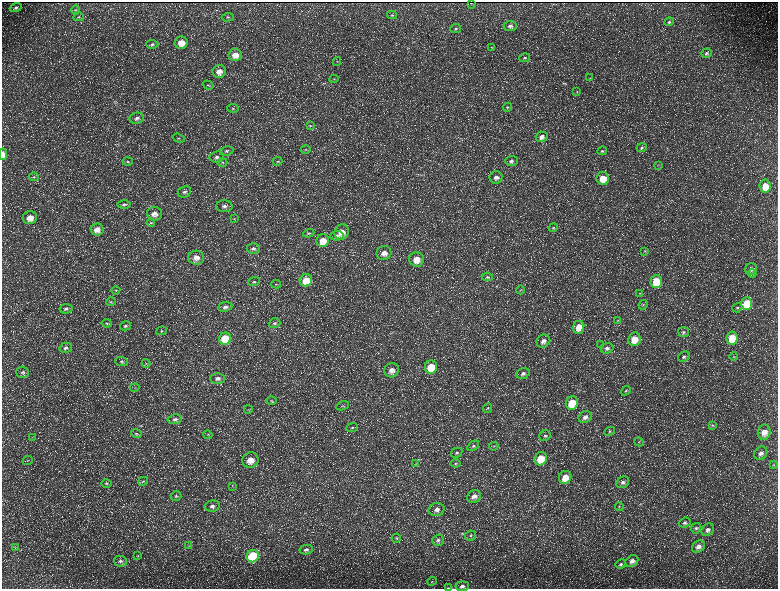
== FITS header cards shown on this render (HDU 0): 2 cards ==
NAXIS1  =                 1552 / length of data axis 1
NAXIS2  =                 1173 / length of data axis 2

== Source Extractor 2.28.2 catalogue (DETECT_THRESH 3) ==
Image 1552 x 1173 px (HDU 0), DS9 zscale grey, zoomed out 1/2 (1 PNG px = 2 x 2 image px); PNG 780 x 591 px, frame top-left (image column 1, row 1173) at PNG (2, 2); each listed source drawn as its Kron ellipse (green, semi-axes under 4 px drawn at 4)
Background 230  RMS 11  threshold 32.2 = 3 sigma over >= 5 px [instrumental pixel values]
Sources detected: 191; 36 cannot appear on this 1/2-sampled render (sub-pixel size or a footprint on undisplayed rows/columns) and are neither listed nor drawn; the other 155 listed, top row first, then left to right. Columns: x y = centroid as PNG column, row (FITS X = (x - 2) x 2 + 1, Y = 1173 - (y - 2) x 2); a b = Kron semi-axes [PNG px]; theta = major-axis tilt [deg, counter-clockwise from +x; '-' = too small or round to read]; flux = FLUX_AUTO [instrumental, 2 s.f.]
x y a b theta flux
471 3 2 1 - 900
16 8 6 4 20 5100
75 10 4 3 - 2200
392 15 5 4 - 3100
79 17 5 3 - 2400
228 17 6 4 4 3500
669 22 5 4 - 3300
510 26 6 5 - 7000
456 29 5 4 - 3700
181 43 6 6 - 24000
152 44 6 4 -3 4800
492 47 4 3 - 1700
706 53 5 4 - 4500
235 55 6 6 - 24000
525 58 5 4 - 4300
337 62 4 4 - 2300
219 71 7 6 - 17000
590 78 3 2 - 1000
334 79 4 2 - 1700
208 85 5 3 - 2700
577 92 3 2 - 1100
507 107 5 4 - 3100
233 108 6 3 -10 3200
137 118 7 5 6 7400
310 126 4 3 - 2400
542 137 6 5 - 10000
179 138 6 4 -18 3600
642 148 5 4 - 4100
306 150 5 3 - 2200
226 151 7 4 8 5600
602 151 5 3 - 3000
3 154 6 3 -88 23000
217 157 7 5 7 7500
277 161 5 4 - 2900
511 161 6 5 - 6700
128 162 5 3 - 2400
222 162 5 3 - 3200
659 165 4 2 - 1300
34 177 5 4 - 2700
496 177 6 6 - 9800
603 178 6 6 - 33000
765 186 6 5 - 37000
184 192 7 5 25 6700
124 204 6 4 0 4600
224 206 8 6 1 9700
155 214 7 7 - 15000
30 218 7 6 - 23000
234 218 4 3 - 1600
151 223 4 4 - 2300
553 228 4 4 - 2800
97 229 6 6 - 19000
342 232 8 7 - 23000
309 233 6 4 19 3600
337 236 6 5 - 5700
323 241 6 6 - 33000
253 249 6 5 - 7100
645 251 4 3 - 2200
384 253 7 7 - 19000
196 258 7 7 - 18000
416 259 7 7 - 32000
751 269 6 5 - 8500
752 273 4 4 - 3200
487 277 5 4 - 3700
306 280 6 6 - 42000
656 281 6 5 - 67000
254 282 6 4 21 3900
276 284 5 3 - 2000
116 290 4 3 - 2300
521 290 4 3 - 2100
640 293 4 3 - 1800
111 302 5 4 - 2900
747 304 6 5 - 89000
643 305 5 3 - 2400
225 307 7 5 7 7800
737 308 5 4 - 4000
66 309 6 5 - 5400
618 320 4 3 - 2100
107 323 5 3 - 2700
274 323 6 5 - 4700
125 326 5 4 - 5100
578 327 6 5 - 24000
161 331 5 3 - 2800
684 332 5 5 - 4100
732 338 6 5 - 76000
225 339 6 6 - 91000
634 339 7 6 - 33000
543 341 7 6 - 12000
601 345 3 2 - 990
66 348 6 5 - 6300
607 348 6 5 - 7700
684 357 6 5 - 5400
734 357 4 3 - 2300
121 362 6 4 -2 4300
146 363 4 3 - 2400
431 367 6 6 - 65000
392 370 7 7 - 18000
23 372 6 5 - 6000
523 373 7 5 16 8400
218 378 7 5 -1 9800
135 388 4 3 - 2500
626 391 5 4 - 2800
271 400 5 3 - 2700
572 403 7 6 - 54000
342 406 6 3 20 3600
488 408 5 4 - 3400
248 409 4 2 - 1600
585 417 7 5 29 11000
175 419 7 5 10 7100
713 425 4 4 - 2800
352 428 6 4 22 3800
609 431 6 4 25 3600
764 432 8 6 76 24000
136 433 5 4 - 3100
208 435 4 4 - 2700
545 436 6 5 - 4900
32 437 3 2 - 1400
639 442 5 3 - 1800
473 446 6 4 33 5000
494 446 4 3 - 1900
457 453 6 4 29 5100
761 453 7 6 - 10000
541 459 7 6 - 54000
250 460 8 7 - 27000
28 461 5 2 - 1600
456 463 5 3 - 3100
416 464 3 3 - 2200
773 465 3 3 - 1900
565 477 6 6 - 33000
143 481 5 3 - 2000
623 482 7 5 34 7600
106 483 5 4 - 3300
233 486 3 2 - 1500
176 496 5 5 - 4000
474 496 7 6 - 14000
212 506 7 5 10 8800
619 507 4 2 - 1500
436 510 8 6 14 12000
685 522 6 4 20 4900
696 528 5 5 - 4600
708 530 7 5 48 8100
471 536 6 4 26 4200
396 538 5 4 - 2900
438 540 6 5 - 6100
189 546 3 3 - 1800
698 547 7 5 36 11000
15 548 4 3 - 1700
306 550 6 4 13 6600
138 556 3 2 - 1300
253 556 6 6 - 160000
121 561 7 5 -12 5800
632 561 7 5 34 13000
621 564 5 4 - 4000
432 581 4 4 - 2700
462 586 7 5 7 7500
448 588 4 2 - 1200
At the frame edge (FLAGS 8, measured only in part): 3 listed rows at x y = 3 154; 462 586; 448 588
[36 sub-pixel or undisplayed-footprint detections neither listed nor drawn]